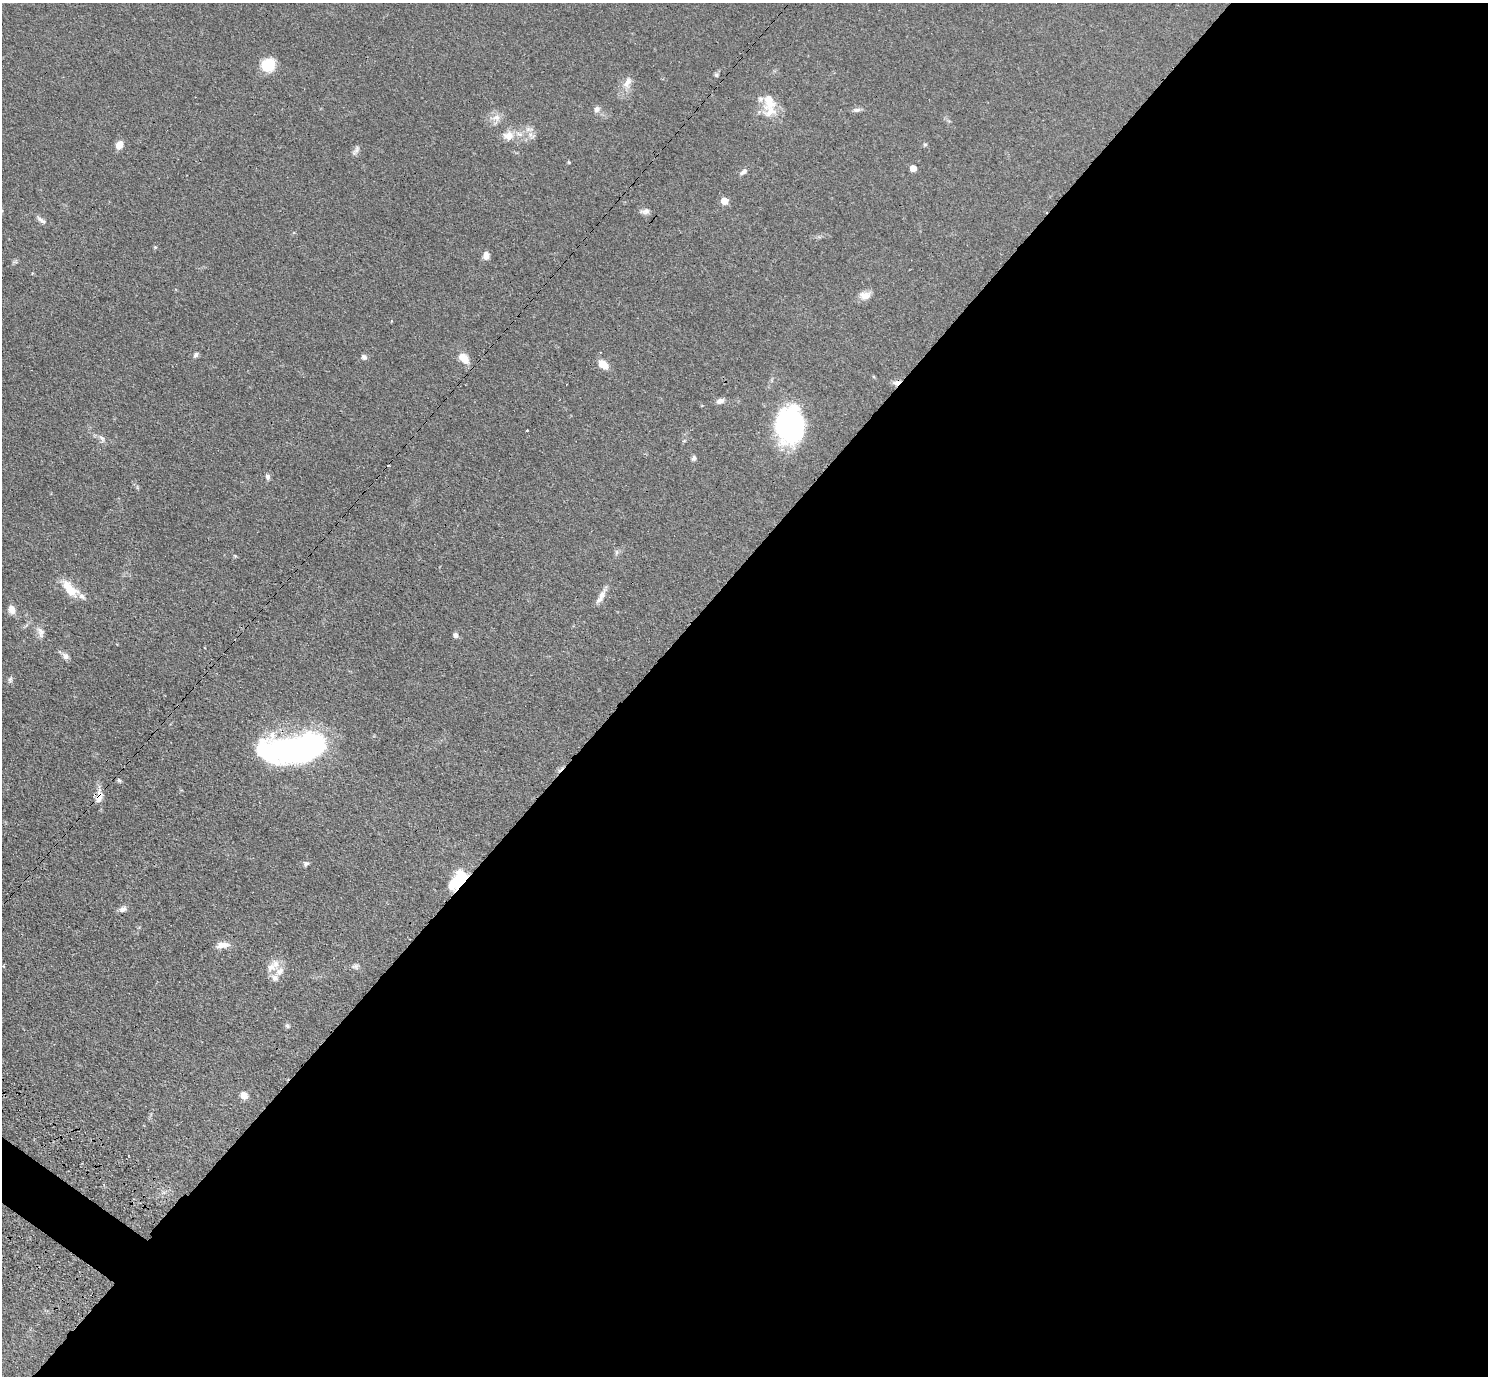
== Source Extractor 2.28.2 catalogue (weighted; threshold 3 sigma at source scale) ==
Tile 12 of 4 x 4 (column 4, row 3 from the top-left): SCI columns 4496-5981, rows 1719-3092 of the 6020 x 6043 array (HDU 1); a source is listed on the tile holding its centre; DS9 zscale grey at full resolution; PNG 1490 x 1378 px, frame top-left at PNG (2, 3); no overlay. Shown black and unused: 58% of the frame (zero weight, under 3 of 4 exposures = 4% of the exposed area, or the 3 px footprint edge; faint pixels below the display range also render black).
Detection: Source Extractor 2.28.2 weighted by HDU 2 'WHT'; one run over the whole footprint, this tile lists its part. Background 0.059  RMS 0.0038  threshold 0.0173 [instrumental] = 3 sigma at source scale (4.5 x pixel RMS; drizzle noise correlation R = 1.50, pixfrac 1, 0.05/0.05 arcsec/px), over >= 5 px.
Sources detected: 60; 1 inside a brighter object's white glare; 3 cosmic-ray / hot-pixel residue — not listed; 5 inside a brighter listed object's ellipse — not listed separately; the other 51 listed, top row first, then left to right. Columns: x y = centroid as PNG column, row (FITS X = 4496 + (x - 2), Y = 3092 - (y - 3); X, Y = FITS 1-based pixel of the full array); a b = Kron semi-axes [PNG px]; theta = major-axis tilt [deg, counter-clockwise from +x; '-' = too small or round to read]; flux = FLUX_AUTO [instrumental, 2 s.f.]
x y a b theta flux
268 65 13 12 - 10
716 75 6 5 - 0.71
627 82 17 9 63 3.2
769 101 25 16 -89 7.6
596 110 8 7 - 1.5
857 110 9 5 2 1.2
496 118 13 9 18 2.8
508 135 15 12 11 4.1
925 144 5 5 - 0.57
119 145 8 7 - 3.5
357 149 11 6 68 1.3
569 162 5 3 - 0.35
913 168 5 5 - 3.8
743 172 11 6 35 1.3
724 201 5 5 - 6.2
645 211 13 7 11 1.5
43 221 10 6 -28 1.3
486 256 10 7 -87 1.9
865 295 15 9 4 3.1
196 355 7 5 33 0.92
364 357 7 6 - 1.1
464 358 14 10 -41 4
603 364 12 8 -40 4
896 382 10 6 8 1.7
720 401 10 6 15 1.7
790 425 26 20 87 84
527 430 3 3 - 1
102 438 10 4 -45 1.1
694 458 7 5 68 0.81
267 477 8 6 -85 1.1
617 552 7 4 90 0.74
235 556 5 4 - 0.41
70 589 26 12 -50 7.1
602 595 17 7 59 2.8
12 609 10 8 -77 2.6
40 632 16 8 -71 2.2
455 635 6 5 - 1.2
205 648 3 2 - 0.31
66 656 10 7 -68 1.5
10 679 7 5 69 0.81
294 749 56 21 8 130
119 780 6 4 -62 0.61
99 797 20 8 80 3.2
306 863 7 5 11 0.81
461 879 23 15 64 12
123 909 11 7 17 1.5
225 945 14 9 -2 2.8
355 966 9 6 15 1
271 967 14 12 10 3.5
287 1026 6 5 - 0.67
244 1095 7 6 - 3.4
Overlapping masked pixels (flux is a lower limit): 4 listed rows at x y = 896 382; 294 749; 99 797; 461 879